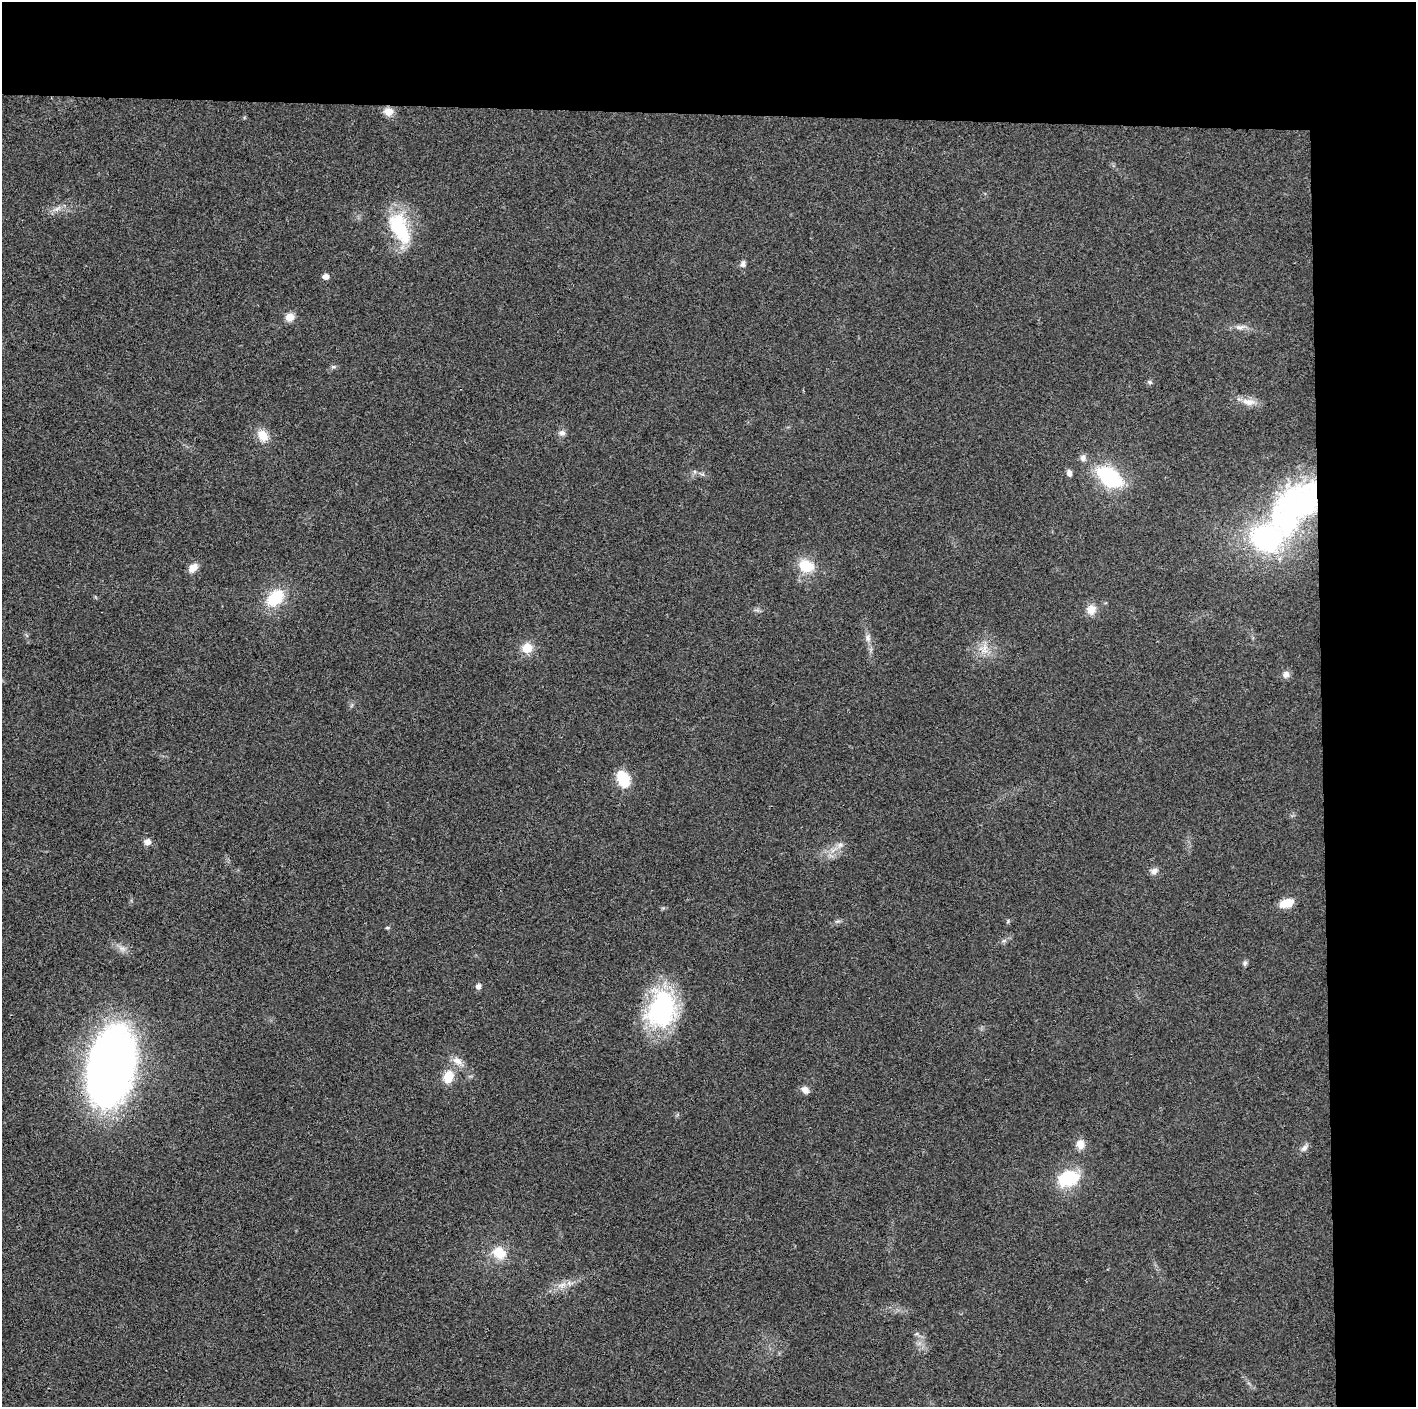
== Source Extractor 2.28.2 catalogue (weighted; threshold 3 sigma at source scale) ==
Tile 3 of 3 x 3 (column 3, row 1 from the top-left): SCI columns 2832-4245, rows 2811-4215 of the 4246 x 4219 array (HDU 1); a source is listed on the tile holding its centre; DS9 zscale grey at full resolution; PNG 1418 x 1409 px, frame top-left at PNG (2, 2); no overlay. Shown black and unused: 14% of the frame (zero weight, under 3 of 4 exposures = <1% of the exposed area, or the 3 px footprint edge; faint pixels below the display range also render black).
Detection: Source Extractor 2.28.2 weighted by HDU 2 'WHT'; one run over the whole footprint, this tile lists its part. Background 0.0233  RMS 0.0054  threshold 0.0241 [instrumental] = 3 sigma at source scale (4.5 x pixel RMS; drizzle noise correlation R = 1.50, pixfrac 1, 0.05/0.05 arcsec/px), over >= 5 px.
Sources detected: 44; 1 inside a brighter object's white glare — not listed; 1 inside a brighter listed object's ellipse — not listed separately; the other 42 listed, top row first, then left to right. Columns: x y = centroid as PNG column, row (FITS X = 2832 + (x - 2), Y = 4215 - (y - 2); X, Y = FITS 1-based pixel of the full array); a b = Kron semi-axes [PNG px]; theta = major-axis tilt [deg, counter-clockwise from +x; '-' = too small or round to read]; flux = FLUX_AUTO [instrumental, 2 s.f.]
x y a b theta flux
388 112 11 10 - 4.6
400 228 42 20 -65 31
743 264 9 6 82 1.7
326 276 5 5 - 3.2
290 317 9 8 - 5
1239 327 12 6 -1 2.5
333 367 6 4 17 0.83
1150 382 6 5 - 0.9
1249 402 19 9 -9 5.1
562 433 10 7 0 1.9
263 435 15 12 -52 6.7
1083 458 9 7 -84 2
1069 473 8 6 -69 1.8
1109 477 28 17 -35 38
1301 502 54 39 19 99
1266 538 32 27 -6 80
806 566 20 15 -16 12
193 568 13 8 52 4.5
275 598 18 12 45 22
1091 609 11 10 - 5.6
868 638 10 6 -77 2.1
527 648 11 11 - 7.5
984 650 11 9 -88 4.3
1286 674 8 8 - 2.6
623 779 12 8 -66 24
147 842 8 7 - 2.8
840 845 7 6 - 1.8
1154 871 9 8 - 2.4
1286 903 16 9 17 7.1
387 928 5 3 - 0.61
1245 963 7 6 - 1.2
478 986 5 5 - 2.3
662 1009 42 31 80 68
457 1061 15 9 -20 4
111 1067 69 37 78 380
448 1077 12 9 70 10
805 1090 10 8 -37 2.8
1080 1144 11 10 - 4.8
1304 1148 11 7 45 2.1
1069 1178 17 13 11 28
499 1253 16 13 -28 11
562 1285 16 5 16 3.8
Overlapping masked pixels (flux is a lower limit): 1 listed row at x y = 1301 502